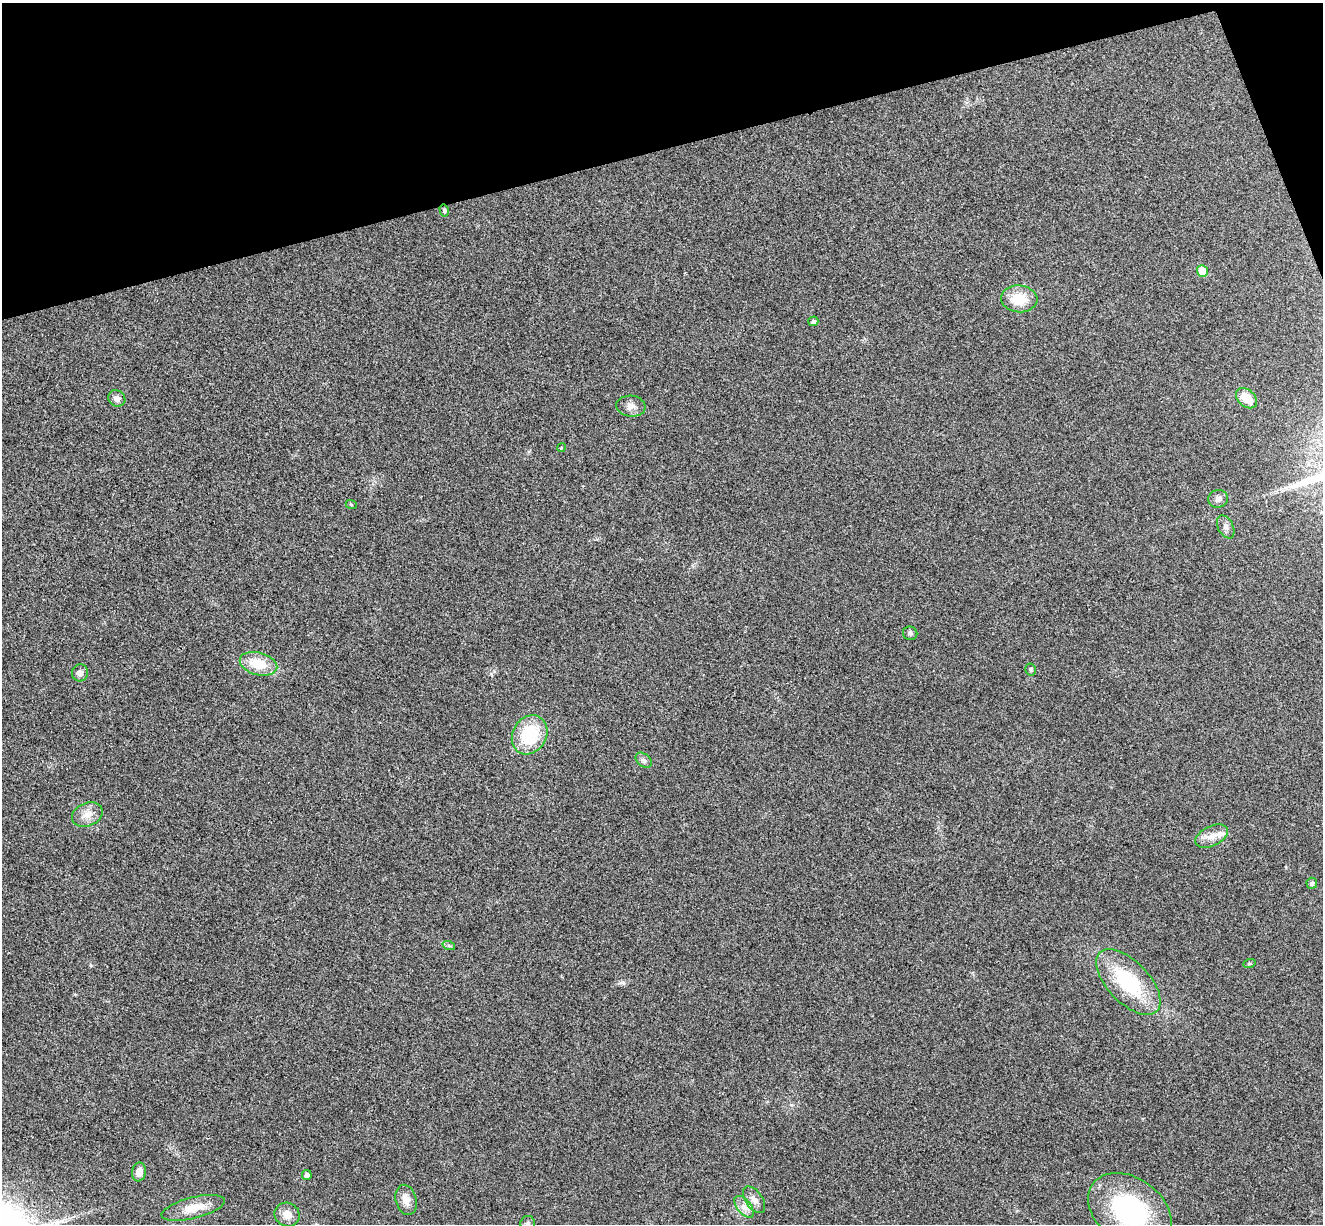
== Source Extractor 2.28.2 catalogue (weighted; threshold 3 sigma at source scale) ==
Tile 3 of 4 x 4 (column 3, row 1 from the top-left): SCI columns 2696-4016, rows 3834-5055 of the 5394 x 5345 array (HDU 1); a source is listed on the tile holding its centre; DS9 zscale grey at full resolution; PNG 1325 x 1226 px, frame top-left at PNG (2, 3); each listed source drawn as its Kron ellipse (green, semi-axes under 4 px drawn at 4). Shown black and unused: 13% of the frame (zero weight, under 3 of 4 exposures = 6% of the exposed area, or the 3 px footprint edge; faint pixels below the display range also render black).
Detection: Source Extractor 2.28.2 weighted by HDU 2 'WHT'; one run over the whole footprint, this tile lists its part. Background 0.0349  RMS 0.0066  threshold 0.0298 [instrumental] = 3 sigma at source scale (4.5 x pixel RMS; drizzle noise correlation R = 1.50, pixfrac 1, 0.05/0.05 arcsec/px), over >= 5 px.
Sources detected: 33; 1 inside a brighter listed object's ellipse — not listed separately; the other 32 listed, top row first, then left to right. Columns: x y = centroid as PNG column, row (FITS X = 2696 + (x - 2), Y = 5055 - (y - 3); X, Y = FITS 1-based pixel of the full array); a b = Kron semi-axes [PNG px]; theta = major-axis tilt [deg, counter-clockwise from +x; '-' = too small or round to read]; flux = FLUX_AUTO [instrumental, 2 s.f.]
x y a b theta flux
444 210 6 4 -77 0.92
1202 271 6 5 - 12
1019 299 18 13 -5 17
813 321 5 5 - 1.9
117 398 9 8 - 3.7
1246 398 12 8 -42 12
631 406 14 10 -6 4.7
561 448 4 3 - 0.63
1218 499 10 9 - 3.1
351 504 5 3 - 0.68
1226 527 12 7 -63 2.9
910 633 7 6 - 1.5
258 664 19 11 -15 17
1031 669 6 5 - 1
80 673 8 8 - 3.1
530 735 20 17 59 36
644 760 9 6 -40 1.9
87 815 16 11 23 7.1
1212 836 17 10 26 6.9
1312 883 5 5 - 2
449 946 6 4 -19 1
1249 964 6 4 20 0.83
1128 982 41 20 -46 49
139 1172 9 7 81 4.7
307 1175 5 5 - 3
406 1200 15 10 -74 6.7
754 1200 15 8 -56 4.9
744 1207 13 7 -51 4.7
193 1208 32 10 14 13
1130 1210 46 32 -35 84
287 1215 13 11 -30 6.7
528 1223 7 7 - 1.8
Isophote crosses this tile's border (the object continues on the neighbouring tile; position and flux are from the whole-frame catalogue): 2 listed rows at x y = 1130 1210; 528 1223
Unlisted compact peaks at least as high as the median listed source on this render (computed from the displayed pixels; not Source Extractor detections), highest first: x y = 623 982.